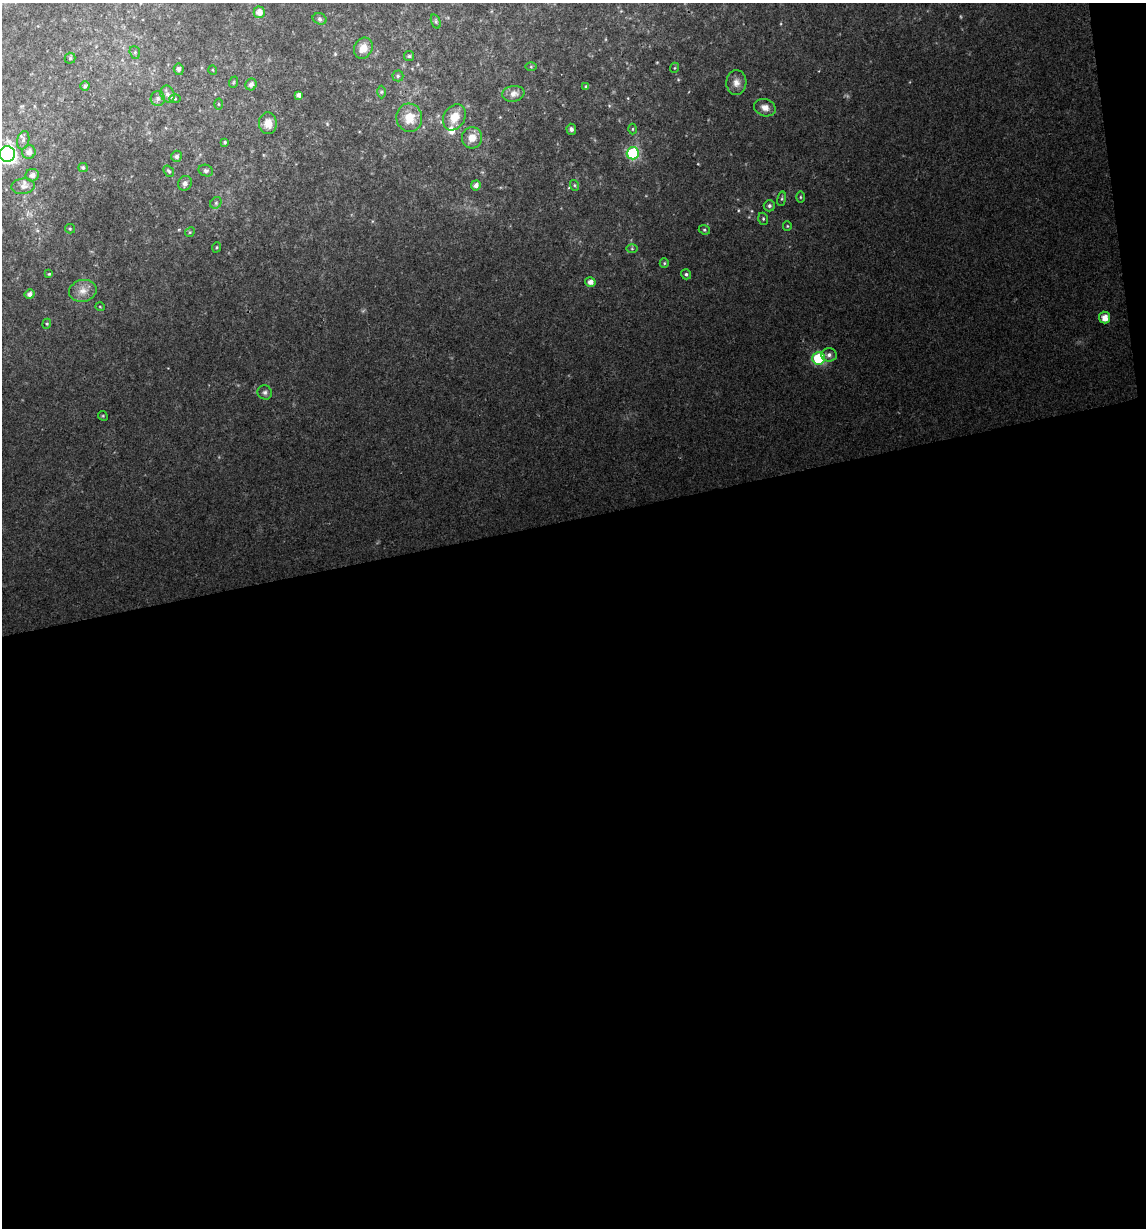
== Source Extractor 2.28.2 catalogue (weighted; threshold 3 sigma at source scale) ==
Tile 16 of 4 x 4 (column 4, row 4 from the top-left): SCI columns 3461-4604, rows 1-1226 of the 4679 x 4903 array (HDU 1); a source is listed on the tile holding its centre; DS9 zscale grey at full resolution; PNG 1148 x 1230 px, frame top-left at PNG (2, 3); each listed source drawn as its Kron ellipse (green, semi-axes under 4 px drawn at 4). Shown black and unused: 59% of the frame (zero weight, under 2 of 3 exposures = <1% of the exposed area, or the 3 px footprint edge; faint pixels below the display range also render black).
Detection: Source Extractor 2.28.2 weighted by HDU 2 'WHT'; one run over the whole footprint, this tile lists its part. Background 0.0342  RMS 0.0064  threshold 0.0287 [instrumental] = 3 sigma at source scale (4.5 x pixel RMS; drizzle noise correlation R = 1.50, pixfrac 1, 0.0396/0.0396 arcsec/px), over >= 5 px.
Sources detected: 71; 2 inside a brighter listed object's ellipse — not listed separately; the other 69 listed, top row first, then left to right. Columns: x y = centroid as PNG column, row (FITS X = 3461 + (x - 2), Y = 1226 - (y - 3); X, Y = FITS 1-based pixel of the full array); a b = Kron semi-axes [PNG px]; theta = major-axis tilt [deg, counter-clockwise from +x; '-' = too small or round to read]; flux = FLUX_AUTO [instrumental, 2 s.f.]
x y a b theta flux
259 12 6 5 - 4.6
320 19 7 5 -17 1.4
436 21 7 4 -72 1.1
363 48 11 9 63 7
135 52 6 5 - 1.1
409 56 5 5 - 0.96
70 58 5 5 - 1.1
531 67 6 4 0 0.74
674 68 5 3 - 0.59
179 69 6 5 - 1.9
213 70 5 3 - 0.5
398 76 5 5 - 1.2
234 82 6 3 70 0.69
736 83 12 10 88 4.8
251 84 6 5 - 2.9
85 86 4 4 - 1.1
586 86 4 3 - 0.96
381 92 6 4 89 0.89
167 94 8 7 - 2.9
513 94 11 8 8 4.8
298 95 4 4 - 2.6
158 98 7 7 - 2.5
175 99 6 4 0 0.8
218 104 5 3 - 0.62
765 108 11 8 -20 4.6
454 117 14 10 59 9.9
409 118 14 13 - 11
268 123 11 9 -86 6.9
571 129 5 5 - 1.7
632 129 5 3 - 0.68
472 138 10 10 - 7.3
23 140 9 6 75 2
225 142 4 3 - 0.94
29 152 7 6 - 3.4
633 153 6 6 - 72
7 154 8 7 - 220
177 156 5 5 - 2.1
83 167 4 4 - 1.2
169 171 6 4 -52 1.3
206 171 7 5 -19 1.4
32 175 6 6 - 2.9
185 183 7 6 - 2.4
476 185 5 5 - 3.2
574 185 5 3 - 0.75
23 186 11 8 6 3.6
800 197 6 4 -90 0.71
782 199 7 4 81 0.98
216 203 6 5 - 1.1
769 206 6 5 - 1.5
763 219 6 4 -72 0.99
787 226 5 4 - 0.71
70 229 5 4 - 0.81
704 230 6 4 -22 1
190 232 5 4 - 0.69
217 247 5 3 - 0.64
632 249 6 4 -1 0.81
664 263 5 4 - 0.86
49 274 4 3 - 0.56
686 274 5 5 - 1.3
590 282 5 5 - 3.5
83 291 14 11 11 5.8
30 294 5 4 - 2.7
100 307 5 3 - 0.47
1104 318 6 5 - 5.7
47 324 5 4 - 0.83
829 355 7 7 - 2.7
819 358 6 6 - 51
265 392 7 7 - 1.9
103 416 5 4 - 0.64
Isophote crosses this tile's border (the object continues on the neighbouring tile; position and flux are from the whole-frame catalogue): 1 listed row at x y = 7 154